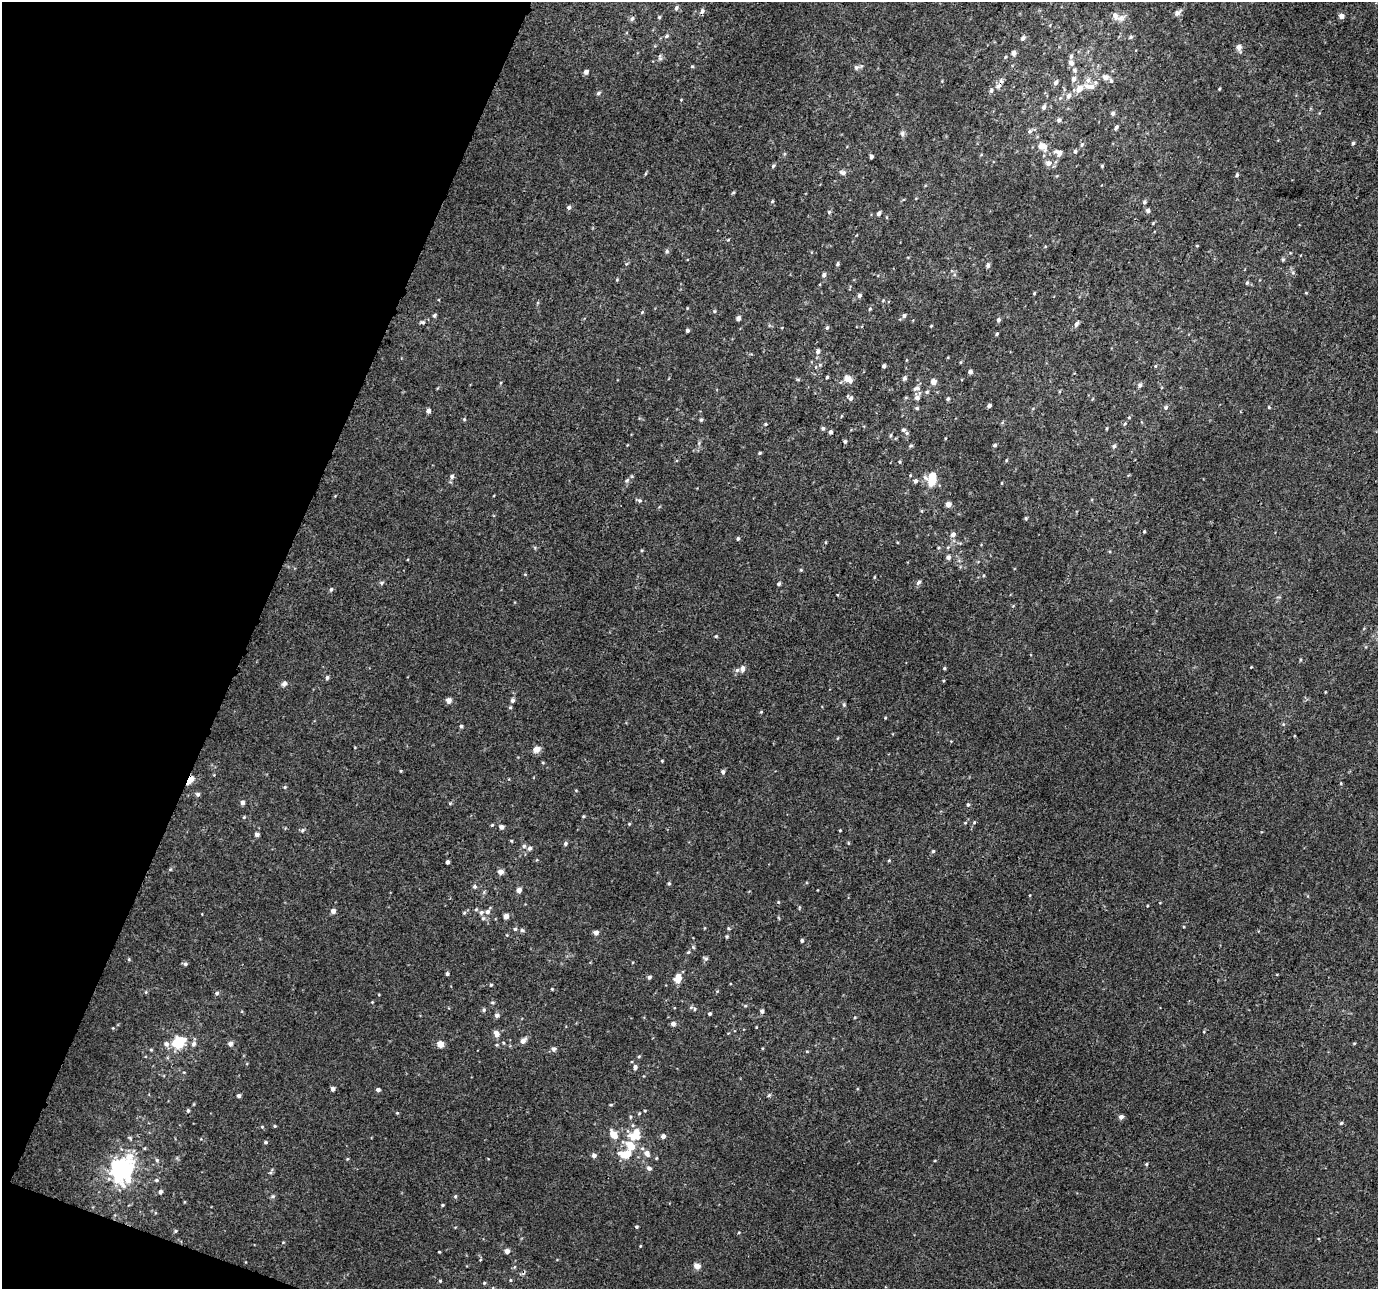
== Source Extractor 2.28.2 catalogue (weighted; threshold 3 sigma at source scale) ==
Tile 9 of 4 x 4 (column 1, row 3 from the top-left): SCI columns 55-1430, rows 1620-2906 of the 5607 x 5748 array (HDU 1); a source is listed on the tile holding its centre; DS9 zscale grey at full resolution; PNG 1380 x 1291 px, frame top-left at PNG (2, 2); no overlay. Shown black and unused: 19% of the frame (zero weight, under 3 of 4 exposures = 6% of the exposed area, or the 3 px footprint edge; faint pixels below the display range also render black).
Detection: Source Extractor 2.28.2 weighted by HDU 2 'WHT'; one run over the whole footprint, this tile lists its part. Background 0.00237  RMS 0.0038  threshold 0.017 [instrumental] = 3 sigma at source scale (4.5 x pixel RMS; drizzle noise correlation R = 1.50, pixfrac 1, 0.0396/0.0396 arcsec/px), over >= 5 px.
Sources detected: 284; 1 inside a brighter object's white glare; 1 cosmic-ray / hot-pixel residue — not listed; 11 inside a brighter listed object's ellipse — not listed separately; the other 271 listed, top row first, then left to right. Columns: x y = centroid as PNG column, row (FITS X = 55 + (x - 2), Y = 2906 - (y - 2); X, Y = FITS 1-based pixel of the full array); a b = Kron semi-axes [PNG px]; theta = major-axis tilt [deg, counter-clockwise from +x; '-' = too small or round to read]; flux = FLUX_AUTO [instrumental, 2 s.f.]
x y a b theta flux
676 8 6 5 - 0.87
702 11 7 5 61 1.1
1177 13 10 7 29 1.5
1341 16 4 4 - 2.4
659 17 5 4 - 0.46
1121 18 13 10 24 2.7
632 19 6 5 - 1
667 36 6 5 - 0.72
1130 37 7 5 28 0.76
1023 38 7 5 49 1
1239 47 7 5 -81 2
1013 53 5 5 - 1.9
660 57 9 5 -82 0.77
1005 57 5 3 - 0.4
1071 63 8 6 -51 1.6
692 66 5 4 - 0.45
856 67 7 6 - 0.93
1074 70 7 6 - 1.1
586 72 4 4 - 1.6
1105 77 6 6 - 2.2
1073 79 7 6 - 1.5
1111 81 7 5 -75 0.82
1056 82 6 5 - 1.1
998 86 9 6 39 1.4
1089 86 17 7 -9 3.1
1079 89 9 6 48 3.4
1219 89 4 3 - 0.36
598 93 6 5 - 0.68
1068 96 7 6 - 1.6
1060 98 5 4 - 0.55
1044 107 6 5 - 1.1
1113 113 5 5 - 1.1
1059 120 5 5 - 1.1
1116 127 7 4 58 0.81
1030 131 7 6 - 0.93
902 133 7 6 - 0.9
1353 143 5 4 - 0.6
1082 145 7 5 69 0.73
1042 146 8 6 -27 4.7
1075 151 6 4 68 0.64
1059 153 9 7 -19 2.3
871 156 4 3 - 1.1
1048 163 8 7 - 1.8
773 166 4 4 - 0.58
1102 166 4 4 - 0.44
842 172 9 6 -12 1.2
1237 175 5 4 - 0.65
733 193 5 3 - 0.39
772 201 5 4 - 0.45
1144 202 5 4 - 0.75
569 207 5 5 - 0.89
1148 210 5 5 - 1.1
829 212 5 5 - 0.54
878 214 5 4 - 1.1
728 240 5 3 - 0.34
1197 246 4 3 - 0.29
667 251 6 5 - 0.69
1283 260 5 5 - 0.47
838 264 5 4 - 0.59
988 265 6 5 - 0.91
1293 273 6 5 - 0.65
824 275 5 4 - 1.1
1247 283 5 4 - 0.52
1034 293 3 3 - 0.41
1306 293 5 3 - 0.29
859 296 5 5 - 0.94
883 300 5 3 - 0.37
870 309 4 4 - 0.42
714 311 5 4 - 0.44
642 312 5 4 - 0.35
435 315 5 4 - 0.66
904 315 5 5 - 0.97
738 318 4 4 - 1.5
998 320 5 5 - 0.89
423 322 6 5 - 0.71
1076 324 7 5 63 1.2
931 326 4 3 - 0.31
827 328 5 4 - 0.65
687 330 4 3 - 0.81
997 334 4 3 - 0.46
818 351 6 5 - 1.3
884 366 4 3 - 0.79
1155 366 5 4 - 0.42
816 367 5 3 - 0.38
970 372 4 4 - 1.3
827 377 3 3 - 0.45
904 378 5 4 - 0.94
848 379 12 7 -31 3.1
933 382 4 4 - 3.3
1140 385 7 5 72 1
916 388 9 6 16 1.3
927 392 5 5 - 0.64
850 398 7 5 -42 1.1
917 398 7 6 - 1.3
948 399 4 4 - 0.69
989 406 4 3 - 1
1166 407 6 5 - 0.78
1269 407 4 4 - 0.35
917 408 5 4 - 0.57
428 411 5 4 - 1.4
1129 417 5 4 - 0.4
464 419 5 4 - 0.46
701 420 5 4 - 0.61
765 424 4 4 - 0.42
1125 424 5 4 - 0.46
823 428 5 5 - 0.64
1106 428 5 3 - 0.4
903 430 5 4 - 0.68
830 432 4 4 - 0.95
891 435 6 4 87 0.47
845 441 4 4 - 0.69
995 445 4 4 - 0.65
911 446 5 5 - 0.58
1114 446 6 4 52 0.84
760 453 4 3 - 0.45
1006 460 5 3 - 0.34
900 462 4 4 - 0.45
452 476 6 6 - 0.98
627 480 7 5 55 0.87
932 480 9 8 - 10
915 481 5 4 - 1.2
639 501 6 6 - 0.77
948 504 4 4 - 3
922 511 5 3 - 0.35
1026 518 5 4 - 0.45
1144 531 4 4 - 0.37
953 534 6 5 - 1.5
738 539 4 4 - 0.61
948 557 5 5 - 1.1
801 570 5 4 - 0.43
874 577 5 3 - 0.32
919 582 7 5 48 0.91
381 583 6 5 - 0.68
779 584 5 4 - 0.72
331 589 5 4 - 0.66
716 636 4 4 - 0.41
944 668 4 3 - 0.46
743 669 8 5 81 1.4
737 670 6 5 - 0.88
327 678 5 4 - 0.85
943 681 4 3 - 0.36
284 684 8 6 31 1
1325 692 4 2 - 0.25
449 700 5 5 - 2.4
512 700 6 5 - 0.91
844 705 6 4 -78 0.55
510 707 5 4 - 0.44
761 712 4 4 - 0.33
885 718 3 3 - 0.33
1283 724 5 3 - 0.39
461 726 4 4 - 0.69
537 749 6 5 - 3.9
662 761 4 3 - 0.31
543 763 5 3 - 0.33
401 771 3 3 - 0.33
723 772 5 4 - 0.91
190 780 9 5 59 4.7
1341 783 5 3 - 0.32
285 787 5 4 - 0.47
198 794 5 5 - 0.96
243 803 5 4 - 1.3
450 803 5 3 - 0.37
968 805 5 4 - 0.62
583 816 4 3 - 0.39
244 817 5 4 - 0.44
974 822 4 4 - 0.41
965 823 5 3 - 0.33
629 824 4 4 - 0.37
492 825 4 4 - 0.39
501 827 5 4 - 1.7
302 830 6 4 28 0.69
840 830 3 3 - 0.28
257 834 4 4 - 1.4
511 841 4 3 - 0.35
848 843 5 3 - 0.35
565 844 5 4 - 0.8
524 846 5 5 - 0.86
529 848 6 5 - 1.1
933 851 4 3 - 0.57
889 860 4 3 - 0.35
447 862 4 3 - 0.96
501 872 5 4 - 2.6
669 883 4 4 - 0.52
474 886 5 5 - 0.77
519 890 5 5 - 1.8
778 902 5 4 - 0.4
476 909 5 5 - 0.49
333 911 4 4 - 2
487 912 7 6 - 1.2
464 913 5 4 - 0.51
506 916 4 4 - 2.6
483 918 5 5 - 0.62
728 928 5 3 - 0.38
515 929 5 4 - 0.61
522 930 5 5 - 0.66
596 933 4 4 - 1.9
727 936 4 4 - 0.5
802 940 4 4 - 0.68
688 952 5 4 - 0.47
129 959 5 4 - 0.43
706 959 7 5 -40 0.76
185 964 5 5 - 0.73
447 974 4 4 - 0.79
649 977 4 4 - 0.94
678 978 11 7 76 3.9
491 985 4 3 - 0.44
552 989 3 3 - 0.32
217 993 6 5 - 0.74
372 1002 4 4 - 0.27
492 1003 5 3 - 0.48
745 1006 5 3 - 0.42
695 1009 7 5 -24 0.81
484 1010 5 5 - 0.61
762 1011 5 4 - 0.97
710 1014 4 4 - 0.55
497 1015 5 5 - 1.2
673 1024 5 5 - 1.7
756 1027 4 2 - 0.24
113 1028 4 3 - 0.3
496 1034 7 5 -64 2.7
523 1041 7 5 46 1.8
178 1042 14 11 31 11
1354 1043 5 3 - 0.34
194 1044 7 6 - 1.2
230 1044 5 5 - 1.4
440 1044 5 4 - 5.6
554 1049 6 5 - 1
151 1050 4 4 - 0.4
639 1056 5 3 - 0.39
635 1067 6 5 - 0.94
333 1089 4 4 - 1.4
378 1089 4 4 - 1.2
769 1095 5 4 - 0.52
239 1096 4 3 - 1
611 1105 4 3 - 0.4
188 1110 5 4 - 0.56
397 1113 4 4 - 0.37
639 1113 5 4 - 0.41
630 1117 5 3 - 0.43
1121 1117 5 5 - 1.4
1341 1123 4 4 - 0.54
633 1125 5 3 - 0.45
275 1126 4 3 - 0.44
262 1127 5 4 - 0.4
613 1134 6 5 - 5.9
663 1136 4 4 - 1.5
633 1137 11 9 -47 4.1
265 1142 5 4 - 0.52
631 1146 13 8 -35 6.8
647 1153 6 6 - 2.2
626 1154 13 8 1 7.8
594 1155 5 4 - 1.6
347 1159 4 3 - 0.32
157 1160 5 4 - 0.56
1146 1164 4 4 - 0.46
649 1168 5 5 - 1.4
122 1169 16 13 79 67
156 1180 5 4 - 0.55
160 1192 5 4 - 0.83
273 1196 6 5 - 0.58
455 1196 5 4 - 0.51
442 1205 3 3 - 0.41
636 1227 4 4 - 0.54
176 1231 5 3 - 0.42
640 1246 4 3 - 0.27
507 1251 5 4 - 1.9
439 1252 3 2 - 0.34
697 1266 5 4 - 3.5
511 1280 5 3 - 0.35
440 1281 4 4 - 0.38
484 1283 4 4 - 0.44
Overlapping masked pixels (flux is a lower limit): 1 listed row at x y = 190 780